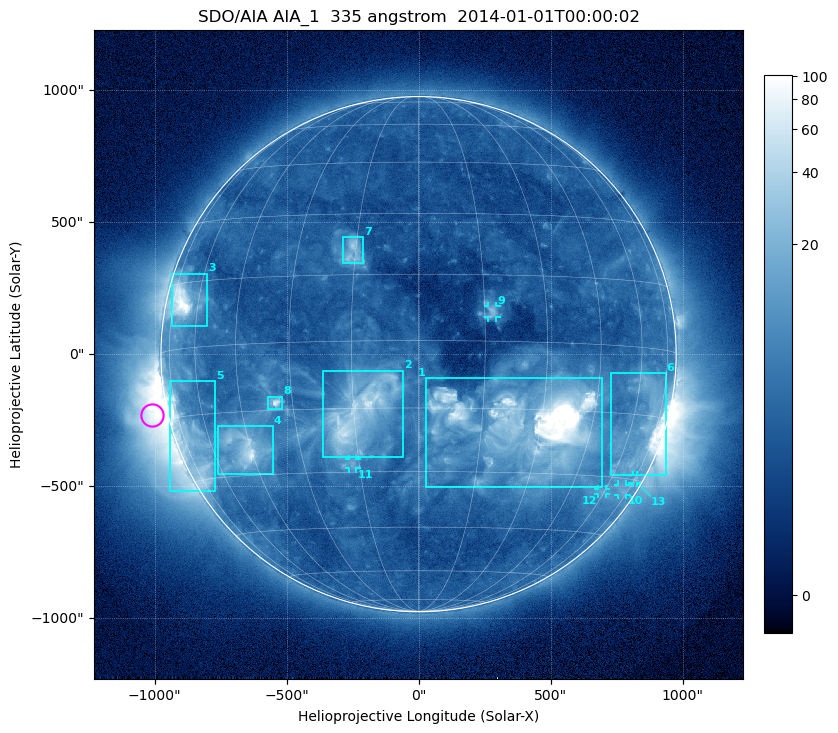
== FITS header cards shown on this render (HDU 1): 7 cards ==
TELESCOP= 'SDO/AIA'
INSTRUME= 'AIA_1'
WAVELNTH=                  335
WAVEUNIT= 'angstrom'
DATE-OBS= '2014-01-01T00:00:02.62'
CTYPE1  = 'HPLN-TAN'
CTYPE2  = 'HPLT-TAN'

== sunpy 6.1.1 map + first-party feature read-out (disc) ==
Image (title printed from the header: SDO/AIA AIA_1  335 angstrom  2014-01-01T00:00:02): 1024 x 1024 px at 2.4 arcsec/px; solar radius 976 arcsec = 407 px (full disc in frame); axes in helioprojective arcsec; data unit not stated in the header (colour bar unlabelled)
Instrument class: DISC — disc imager (sunpy class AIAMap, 335 A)
Bright regions (active regions / flare kernels): reference = the median radial profile (limb darkening/brightening removed); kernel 9 px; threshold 5 sigma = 8.92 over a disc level ~3.48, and >= 1.15x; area >= 12 px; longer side >= 10 px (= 24 arcsec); searched inside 0.97 R_sun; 13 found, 13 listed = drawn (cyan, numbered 1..; 5 of them under ~33 arcsec drawn as corner ticks so the feature stays visible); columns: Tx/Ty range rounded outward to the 5 arcsec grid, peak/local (2 s.f.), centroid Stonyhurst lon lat
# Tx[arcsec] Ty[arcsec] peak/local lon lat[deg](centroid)
1 25..695 -505..-90 54 +27 -19
2 -365..-60 -390..-60 13 -13 -16
3 -935..-800 105..305 30 -67 +10
4 -760..-550 -455..-270 19 -47 -23
5 -940..-770 -520..-100 15 -68 -21
6 725..935 -460..-70 18 +67 -17
7 -285..-210 345..445 6.7 -16 +20
8 -570..-515 -210..-160 14 -35 -13
9 265..295 140..185 4.7 +17 +7
10 755..790 -535..-495 3.7 +70 -33
11 -265..-235 -435..-395 3.6 -17 -28
12 680..710 -530..-510 4 +59 -34
13 810..830 -490..-455 3.5 +75 -30
Off-limb structures (1.02-1.3 R_sun): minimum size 162 px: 2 found; the strongest spans PA ~65..145 deg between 1.02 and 1.3 R_sun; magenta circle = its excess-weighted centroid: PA ~105 deg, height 1.06 R_sun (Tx ~-1010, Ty ~-230 arcsec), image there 26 x the reference